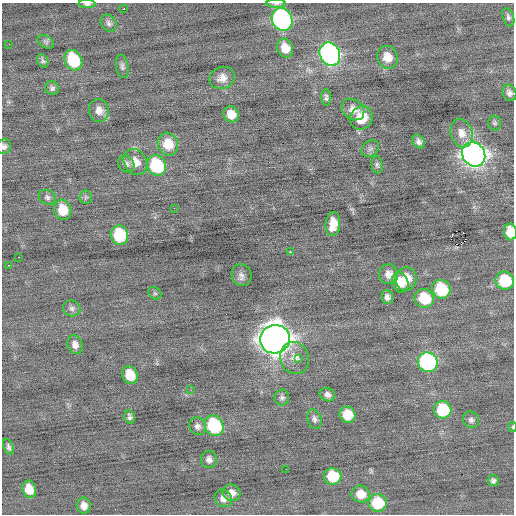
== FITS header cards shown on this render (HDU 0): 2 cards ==
NAXIS1  =                  512 / Axis length
NAXIS2  =                  512 / Axis length

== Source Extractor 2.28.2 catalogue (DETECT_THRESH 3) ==
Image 512 x 512 px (HDU 0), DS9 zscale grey, 1 PNG px = 1 image px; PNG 516 x 516 px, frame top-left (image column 1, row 512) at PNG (2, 3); each listed source drawn as its Kron ellipse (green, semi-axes under 4 px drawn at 4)
Background -0.0344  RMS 0.77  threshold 2.3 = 3 sigma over >= 5 px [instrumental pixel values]
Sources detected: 81; all 81 listed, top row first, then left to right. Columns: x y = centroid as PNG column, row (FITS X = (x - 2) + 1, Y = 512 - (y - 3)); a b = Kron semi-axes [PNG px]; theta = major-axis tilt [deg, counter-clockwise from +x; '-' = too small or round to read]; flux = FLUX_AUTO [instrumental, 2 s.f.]
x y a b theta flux
276 3 9 3 0 100
87 4 8 4 -1 130
124 9 2 2 - 100
508 17 9 5 -72 140
282 19 12 10 -61 15000
109 23 9 7 -49 180
46 42 9 5 -30 120
9 44 2 2 - 35
285 48 9 8 - 740
330 54 12 10 -65 17000
387 57 11 10 - 660
73 60 10 8 -64 3100
43 61 7 5 -61 120
122 66 12 6 -81 160
222 78 13 11 25 450
52 88 7 7 - 140
509 93 8 6 -66 210
326 97 8 5 -86 140
99 110 11 10 - 410
353 110 12 10 -39 380
231 114 8 7 - 590
361 118 12 11 - 1100
495 123 7 6 - 100
462 133 14 11 -74 520
419 142 7 5 -59 200
168 144 11 10 - 1100
4 146 8 6 64 150
370 149 9 7 38 160
474 154 12 11 - 41000
135 162 13 11 -59 630
126 164 9 7 -48 190
377 165 9 5 -82 110
157 166 10 9 - 3900
47 197 8 7 - 150
86 197 6 6 - 110
174 208 2 2 - 21
63 210 10 8 -73 1100
333 224 12 7 84 690
510 232 8 6 -83 1100
119 235 10 8 -73 2600
290 252 3 2 - 840
19 257 2 2 - 390
8 265 2 2 - 150
389 274 10 9 - 400
241 275 11 10 - 240
406 279 12 10 76 830
505 281 9 9 - 2200
400 282 10 8 -69 650
441 289 9 9 - 2500
155 293 7 5 -43 89
387 297 7 6 - 200
424 298 10 9 - 1900
72 308 9 8 - 170
275 339 15 14 - 78000
75 345 9 7 -71 300
294 358 16 14 -71 570
299 359 3 2 - 140
428 362 10 9 - 8600
130 375 9 7 -67 1100
191 390 3 3 - 38
327 395 8 6 -25 210
282 397 8 7 - 160
443 410 9 8 - 2800
348 415 8 8 - 1100
130 417 7 5 -75 130
314 419 10 7 -74 170
471 420 8 8 - 170
197 426 9 8 - 220
214 426 10 9 - 4000
513 427 5 3 - 53
8 447 8 5 -69 130
209 459 9 8 - 220
286 469 2 2 - 22
333 476 9 8 - 1900
493 481 5 5 - 140
29 489 9 7 -70 830
232 493 9 8 - 370
361 494 9 8 - 760
223 498 9 8 - 330
378 503 9 9 - 2400
84 506 8 7 - 370
At the frame edge (FLAGS 8, measured only in part): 5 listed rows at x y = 276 3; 87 4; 4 146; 510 232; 513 427